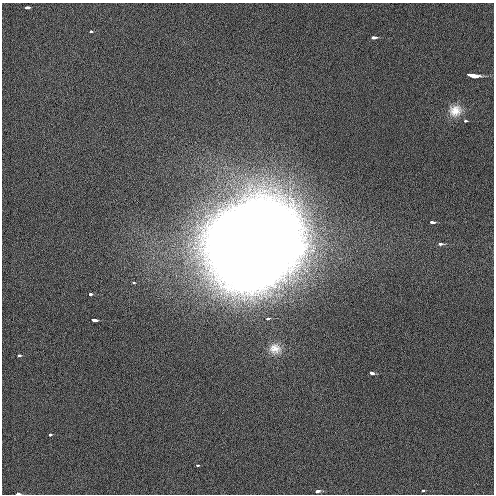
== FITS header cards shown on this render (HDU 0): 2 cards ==
NAXIS1  =                  492 / Axis length
NAXIS2  =                  492 / Axis length

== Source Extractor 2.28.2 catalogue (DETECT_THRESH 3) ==
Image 492 x 492 px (HDU 0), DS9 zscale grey, 1 PNG px = 1 image px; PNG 496 x 496 px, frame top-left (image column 1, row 492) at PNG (2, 3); no overlay
Background 1.71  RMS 3.1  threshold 9.44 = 3 sigma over >= 5 px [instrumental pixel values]
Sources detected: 22; all 22 listed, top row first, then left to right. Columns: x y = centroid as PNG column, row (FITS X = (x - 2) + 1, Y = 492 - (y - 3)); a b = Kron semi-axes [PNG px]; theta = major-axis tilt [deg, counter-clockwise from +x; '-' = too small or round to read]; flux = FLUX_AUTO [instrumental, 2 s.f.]
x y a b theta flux
28 7 4 3 - 2.2e+03
91 31 3 3 - 7.0e+02
374 37 4 3 - 1.8e+03
469 75 5 3 - 3.5e+03
474 76 5 3 - 7.8e+03
455 111 17 14 8 3.1e+03
465 121 3 2 - 4.8e+02
432 222 4 3 - 2.1e+03
440 244 4 3 - 1.1e+03
254 245 61 55 24 1.3e+06
133 283 3 3 - 4.4e+02
90 294 3 3 - 1.0e+03
268 318 3 3 - 1.4e+03
94 320 4 3 - 5.2e+03
275 349 15 13 -12 2.3e+03
19 355 3 3 - 5.3e+03
372 373 4 3 - 1.6e+03
50 435 3 3 - 1.0e+03
198 465 3 3 - 4.4e+02
423 490 3 3 - 2.7e+02
317 491 4 3 - 1.5e+03
18 494 3 2 - 3.3e+03
At the frame edge (FLAGS 8, measured only in part): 1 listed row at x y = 18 494